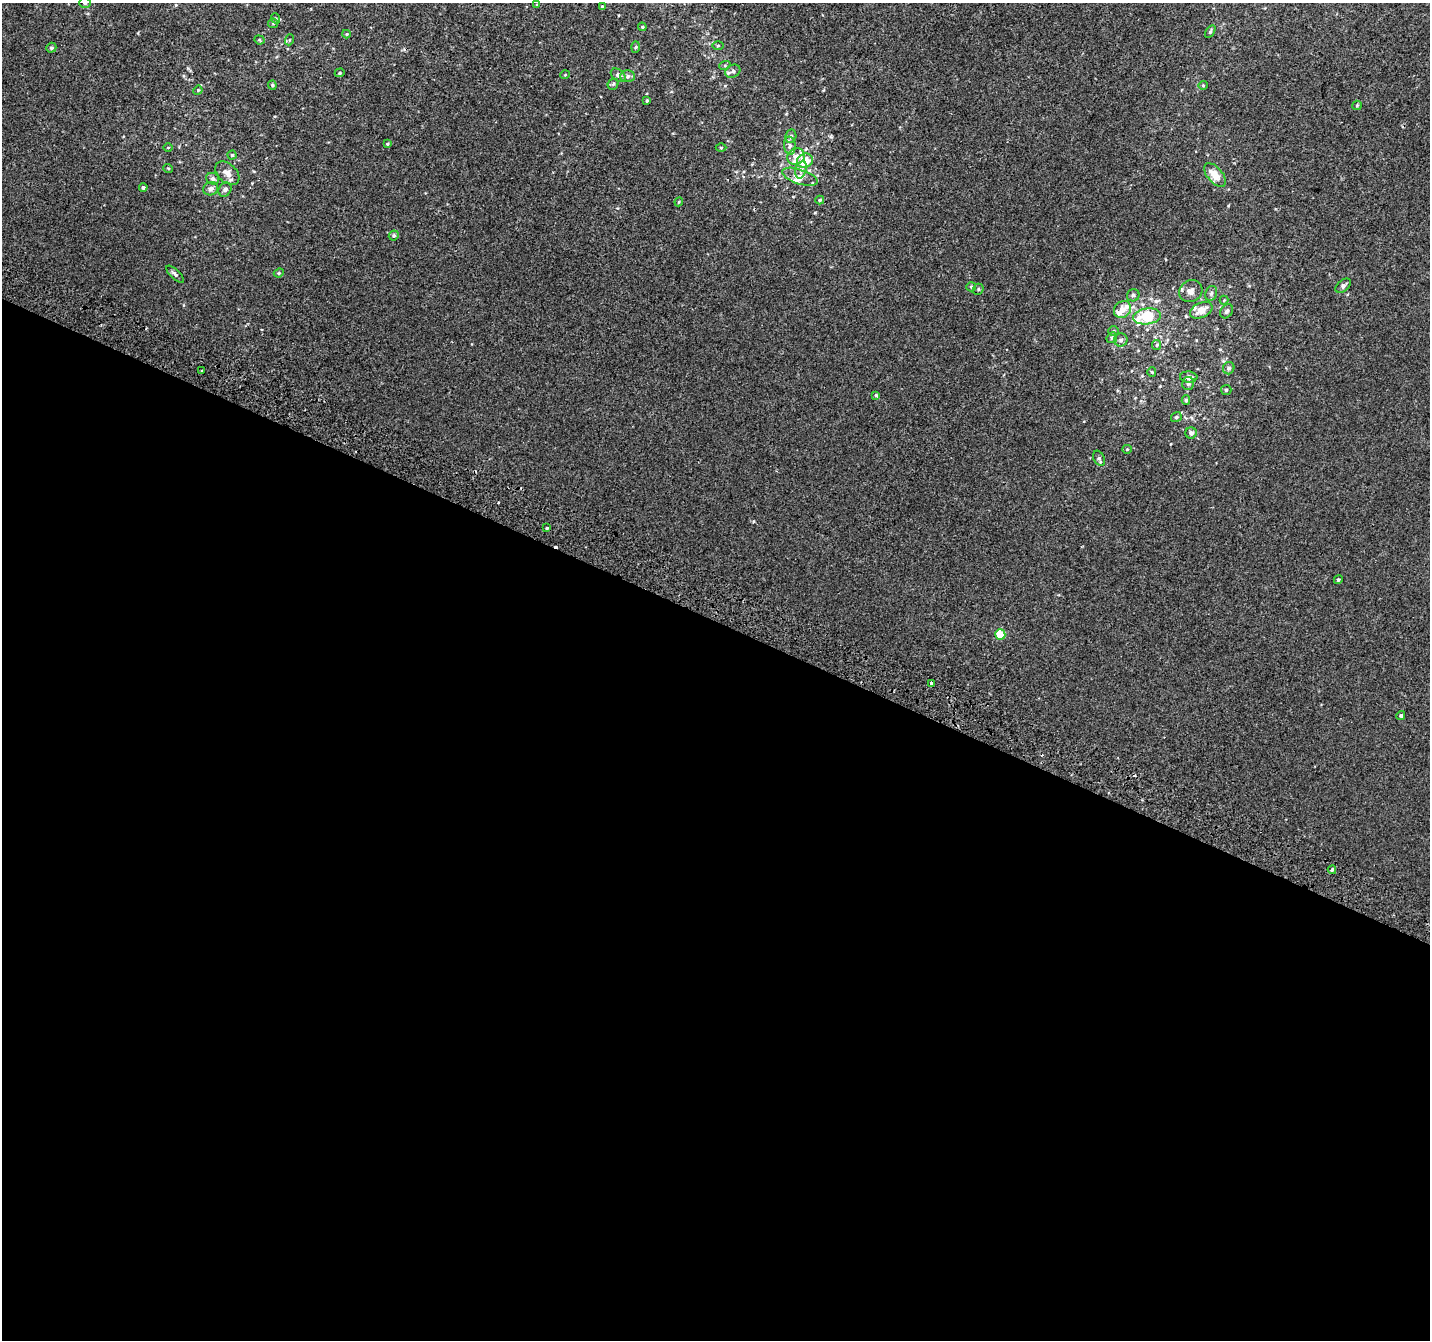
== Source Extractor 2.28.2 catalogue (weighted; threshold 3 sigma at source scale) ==
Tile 14 of 4 x 4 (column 2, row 4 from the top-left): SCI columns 1455-2882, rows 306-1643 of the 5758 x 5899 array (HDU 1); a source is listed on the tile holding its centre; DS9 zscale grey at full resolution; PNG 1432 x 1342 px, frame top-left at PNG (2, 3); each listed source drawn as its Kron ellipse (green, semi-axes under 4 px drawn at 4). Shown black and unused: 54% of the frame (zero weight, under 2 of 3 exposures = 2% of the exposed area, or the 3 px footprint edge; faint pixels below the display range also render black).
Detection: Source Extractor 2.28.2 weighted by HDU 2 'WHT'; one run over the whole footprint, this tile lists its part. Background 2.19e-04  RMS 0.0036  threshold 0.0161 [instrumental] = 3 sigma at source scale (4.5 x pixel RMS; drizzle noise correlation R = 1.50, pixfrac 1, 0.0396/0.0396 arcsec/px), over >= 5 px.
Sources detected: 89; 2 cosmic-ray / hot-pixel residue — neither listed nor drawn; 7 inside a brighter listed object's ellipse — not listed separately; the other 80 listed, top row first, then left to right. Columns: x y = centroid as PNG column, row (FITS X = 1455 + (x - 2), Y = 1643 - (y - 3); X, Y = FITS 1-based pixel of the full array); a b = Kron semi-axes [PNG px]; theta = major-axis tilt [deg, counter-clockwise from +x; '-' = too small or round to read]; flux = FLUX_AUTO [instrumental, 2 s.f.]
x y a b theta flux
85 3 5 5 - 0.85
537 5 3 3 - 0.34
602 6 4 3 - 0.29
275 18 5 3 - 0.37
273 23 5 4 - 0.4
642 27 4 4 - 0.36
1210 32 7 4 59 0.49
347 34 4 4 - 0.35
259 40 5 4 - 0.4
289 40 5 3 - 0.35
718 46 5 4 - 0.36
636 47 5 3 - 0.38
51 48 5 4 - 0.63
725 65 6 4 19 0.37
733 71 8 6 28 0.98
340 73 5 4 - 0.44
565 75 5 3 - 0.26
618 75 8 5 -39 1.4
627 76 7 6 - 0.95
613 84 6 5 - 0.56
272 85 4 4 - 0.39
1203 85 4 4 - 0.38
198 90 5 4 - 0.35
647 100 4 3 - 0.45
1357 105 5 4 - 0.37
791 136 7 5 78 0.81
387 144 4 3 - 0.32
790 146 9 5 -85 1.1
168 147 4 3 - 0.26
721 148 5 3 - 0.3
232 155 4 4 - 0.44
796 156 9 8 - 2.5
805 161 8 7 - 7.7
168 168 5 3 - 0.26
801 170 9 5 74 1
227 173 14 9 -43 2.9
1215 175 14 7 -50 5.3
800 177 18 7 -18 3
213 179 6 5 - 0.86
143 188 4 4 - 0.8
211 189 7 6 - 1.4
225 190 7 6 - 1.1
820 200 4 3 - 0.5
679 202 4 4 - 0.34
394 235 5 4 - 0.64
279 273 5 4 - 0.4
175 274 11 4 -42 0.88
1343 286 9 5 39 1.1
971 287 5 4 - 0.42
978 289 6 5 - 0.52
1191 291 12 10 32 2.3
1211 293 8 5 69 0.83
1133 295 6 6 - 0.81
1224 300 4 4 - 0.32
1122 309 9 8 - 2.6
1201 310 12 7 26 3.8
1227 311 7 6 - 0.92
1147 316 14 8 8 13
1114 331 5 5 - 0.54
1112 338 6 5 - 0.53
1121 340 6 6 - 1
1157 345 5 4 - 0.44
1229 368 6 5 - 0.88
202 371 3 2 - 0.57
1152 372 5 4 - 0.39
1189 377 9 5 -3 1.6
1188 383 6 6 - 0.86
1226 390 5 5 - 0.46
876 396 4 3 - 0.67
1186 400 4 4 - 0.53
1176 417 6 5 - 0.55
1191 433 5 5 - 1.1
1127 449 5 4 - 0.43
1099 458 8 5 -63 0.76
547 528 3 3 - 1.3
1338 580 4 4 - 0.48
1000 634 5 5 - 10
932 683 3 3 - 3.9
1401 715 4 4 - 0.65
1332 870 4 3 - 2.1
Isophote crosses this tile's border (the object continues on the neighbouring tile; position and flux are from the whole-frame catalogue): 1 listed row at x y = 85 3